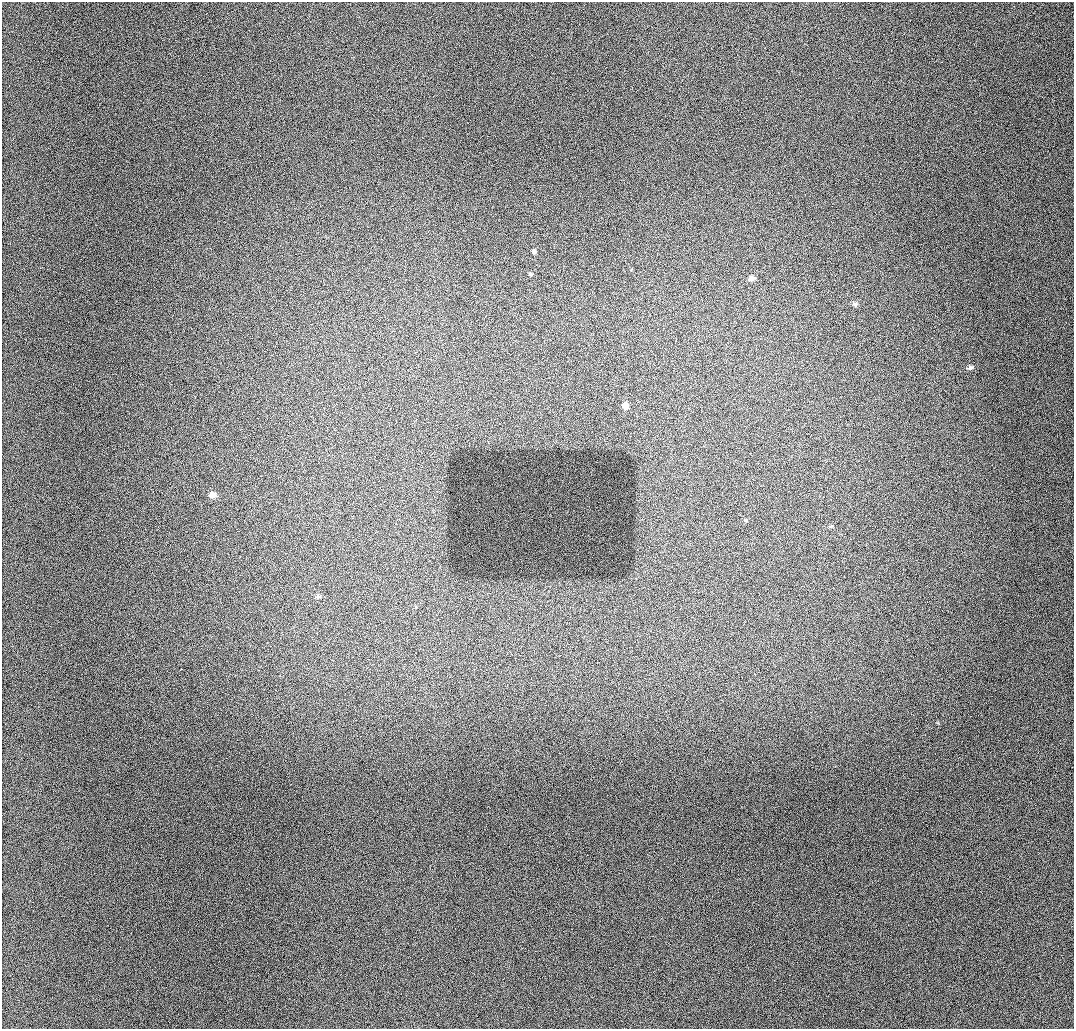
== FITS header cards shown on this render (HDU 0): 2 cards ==
NAXIS1  =                 1072 / length of data axis 1
NAXIS2  =                 1027 / length of data axis 2

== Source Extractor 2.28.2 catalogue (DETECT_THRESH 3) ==
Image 1072 x 1027 px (HDU 0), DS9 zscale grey, 1 PNG px = 1 image px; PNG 1076 x 1031 px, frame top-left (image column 1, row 1027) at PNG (2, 2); no overlay
Background 942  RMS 11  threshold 33.4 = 3 sigma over >= 5 px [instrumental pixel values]
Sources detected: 9; all 9 listed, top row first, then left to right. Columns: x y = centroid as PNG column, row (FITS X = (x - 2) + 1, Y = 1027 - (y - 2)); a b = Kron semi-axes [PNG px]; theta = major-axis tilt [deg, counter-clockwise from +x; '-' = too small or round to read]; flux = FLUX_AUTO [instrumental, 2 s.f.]
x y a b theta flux
534 251 5 4 - 2000
531 274 5 4 - 1200
751 278 7 6 - 3000
855 304 7 5 -16 1800
970 367 7 5 20 1900
625 406 5 5 - 6400
212 495 8 7 - 4300
745 520 5 3 - 750
318 596 7 5 3 1600